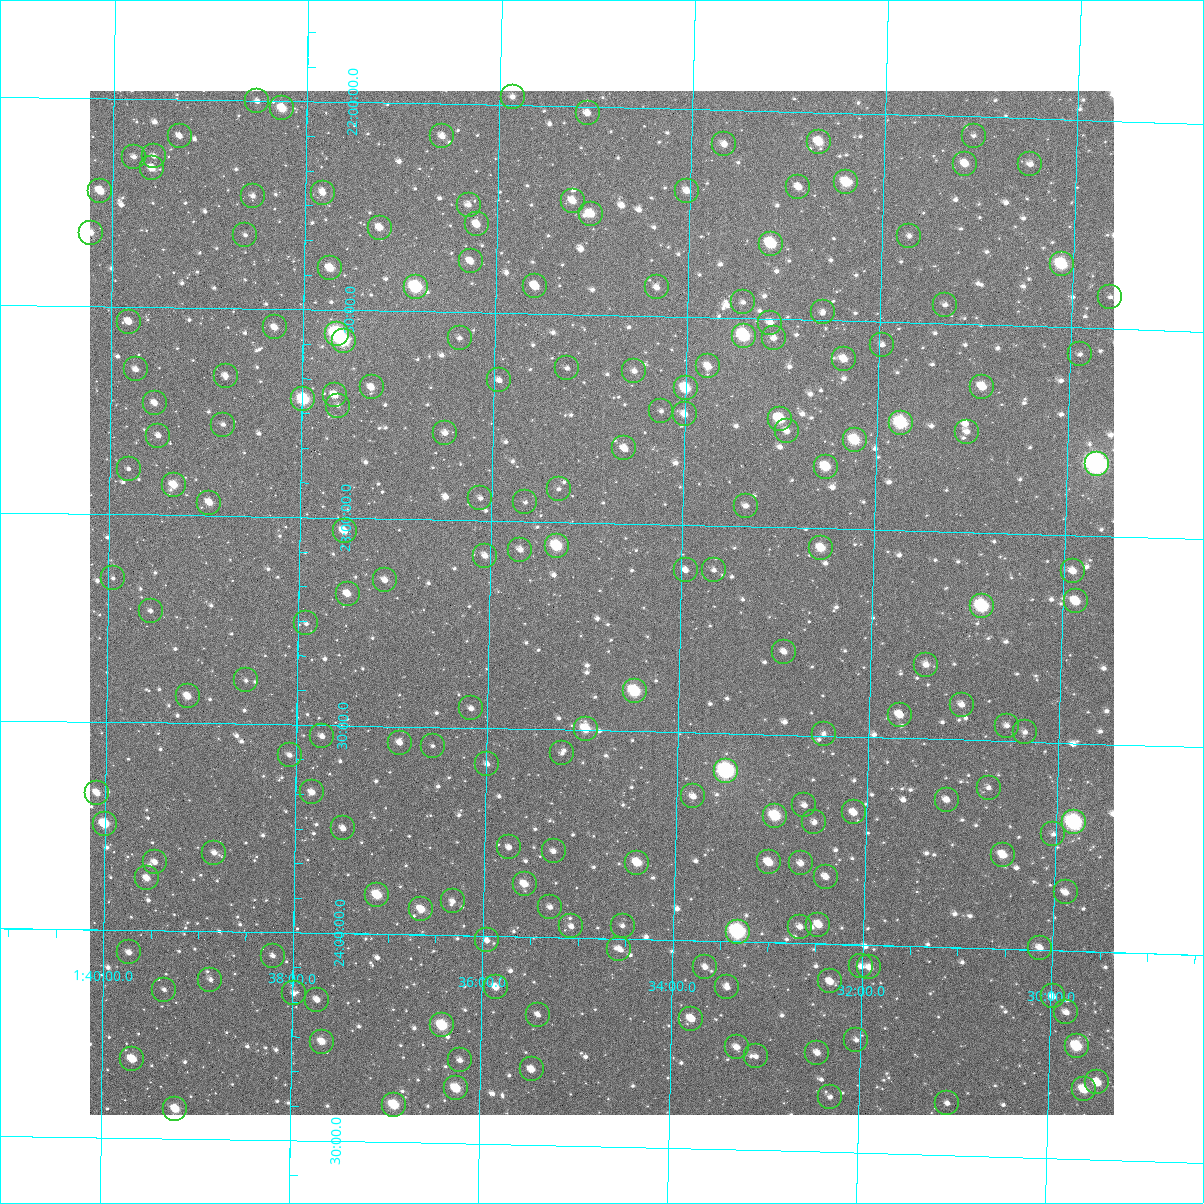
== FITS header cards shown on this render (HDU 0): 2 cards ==
NAXIS1  =                 1024
NAXIS2  =                 1024

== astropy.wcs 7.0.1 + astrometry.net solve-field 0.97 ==
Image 1024 x 1024 px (HDU 0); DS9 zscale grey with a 90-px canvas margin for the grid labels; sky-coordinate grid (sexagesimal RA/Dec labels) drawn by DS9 from the SOLVED WCS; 187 Tycho-2 reference stars matched to detected sources circled (green)
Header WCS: RA---TAN-SIP/DEC--TAN-SIP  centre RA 01:34:50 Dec +23:11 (23.71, +23.19 deg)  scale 8.66 arcsec/px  FOV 147.8' x 147.9'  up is +179 deg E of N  parity flipped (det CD > 0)
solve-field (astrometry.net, Tycho-2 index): VERIFIED the header's WCS against the Tycho-2 star catalogue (verified at 6 index scales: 19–187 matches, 0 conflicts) and refined it, rather than solving blind
Solved WCS: RA---TAN-SIP/DEC--TAN-SIP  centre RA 01:34:50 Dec +23:11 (23.71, +23.19 deg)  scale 8.66 arcsec/px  FOV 147.8' x 147.9'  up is +179 deg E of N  parity flipped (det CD > 0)
The solver's refit moves the header's centre by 0.53 arcsec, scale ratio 1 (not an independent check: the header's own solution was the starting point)
Tycho-2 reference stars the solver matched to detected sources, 187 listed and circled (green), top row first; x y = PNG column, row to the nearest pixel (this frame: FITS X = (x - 90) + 1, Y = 1024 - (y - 91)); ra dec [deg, ICRS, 3 dp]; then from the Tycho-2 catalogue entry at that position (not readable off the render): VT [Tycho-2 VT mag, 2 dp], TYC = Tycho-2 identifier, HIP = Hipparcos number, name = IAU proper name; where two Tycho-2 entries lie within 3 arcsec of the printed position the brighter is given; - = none
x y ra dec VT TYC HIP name
513 97 23.966 +21.980 11.82 1204-484-1 - -
257 101 24.628 +22.002 11.63 1211-1231-1 - -
282 108 24.563 +22.018 9.90 1211-1337-1 - -
588 113 23.771 +22.015 11.60 1204-559-1 - -
180 136 24.828 +22.088 11.53 1211-1381-1 - -
442 136 24.147 +22.078 11.84 1211-1239-1 - -
974 136 22.768 +22.045 12.86 1204-1075-1 - -
819 142 23.169 +22.071 10.02 1204-1019-1 - -
724 144 23.414 +22.082 11.06 1204-784-1 - -
154 156 24.895 +22.137 11.60 1211-1719-1 - -
134 157 24.946 +22.140 11.71 1211-1693-1 - -
965 164 22.788 +22.114 10.75 1204-463-1 - -
1030 164 22.619 +22.110 11.74 1204-645-1 - -
152 168 24.899 +22.166 10.55 1211-1678-1 - -
846 182 23.095 +22.167 9.59 1204-586-1 - -
798 187 23.219 +22.181 11.30 1204-801-1 - -
100 191 25.032 +22.223 10.25 1211-1602-1 - -
687 191 23.508 +22.197 10.87 1204-445-1 - -
323 193 24.454 +22.218 11.43 1211-1295-1 - -
253 196 24.636 +22.229 11.73 1211-1288-1 - -
573 201 23.805 +22.227 10.45 1204-681-1 - -
469 205 24.074 +22.241 11.46 1211-1217-1 - -
591 214 23.757 +22.257 10.13 1204-676-1 - -
477 224 24.053 +22.288 10.92 1211-1294-1 - -
380 228 24.305 +22.300 10.71 1211-1284-1 - -
91 233 25.055 +22.323 11.16 1211-1463-1 - -
245 235 24.654 +22.323 11.98 1211-1310-1 - -
909 236 22.928 +22.291 12.04 1204-739-1 - -
771 244 23.287 +22.319 9.23 1204-667-1 7227 -
471 261 24.067 +22.377 10.53 1211-1362-1 - -
1062 264 22.529 +22.348 8.90 1204-628-1 7001 -
330 268 24.431 +22.400 10.31 1211-1296-1 - -
535 286 23.898 +22.434 10.63 1204-831-1 - -
416 287 24.209 +22.442 8.53 1211-1286-1 7520 -
657 287 23.581 +22.431 11.32 1204-588-1 - -
1110 297 22.400 +22.424 12.48 1204-901-1 - -
743 302 23.356 +22.461 11.96 1204-1133-1 - -
945 305 22.830 +22.454 12.39 1204-1102-1 - -
823 312 23.147 +22.479 12.63 1204-930-1 - -
129 322 24.954 +22.536 11.19 1749-1765-1 - -
770 323 23.284 +22.509 11.19 1749-1546-1 - -
275 327 24.574 +22.545 11.23 1749-1042-1 - -
337 334 24.411 +22.557 7.83 1749-1478-1 7583 -
744 336 23.351 +22.542 8.72 1749-1736-1 - -
460 338 24.091 +22.563 12.24 1749-1341-1 - -
774 338 23.273 +22.546 11.45 1749-538-1 - -
344 341 24.393 +22.575 8.83 1749-1569-1 - -
882 345 22.991 +22.555 11.97 1749-1608-1 - -
1080 354 22.474 +22.564 11.71 1749-1213-1 - -
844 359 23.089 +22.592 10.43 1749-1525-1 - -
708 366 23.442 +22.618 10.55 1749-1442-1 - -
567 368 23.810 +22.629 12.01 1749-1567-1 - -
136 369 24.934 +22.651 11.66 1749-1819-1 - -
634 371 23.635 +22.633 11.81 1749-1573-1 - -
226 376 24.699 +22.663 11.66 1749-1445-1 - -
499 380 23.986 +22.662 11.52 1749-1463-1 - -
372 387 24.319 +22.685 11.02 1749-1466-1 - -
982 387 22.727 +22.649 10.36 1749-1495-1 - -
686 388 23.500 +22.671 9.44 1749-433-1 - -
335 395 24.414 +22.705 10.60 1749-1596-1 - -
303 399 24.496 +22.716 8.73 1749-1554-1 - -
155 403 24.884 +22.731 11.35 1749-1584-1 - -
338 406 24.406 +22.730 11.60 1749-971-1 - -
661 411 23.562 +22.728 12.08 1749-472-1 - -
685 414 23.501 +22.734 10.76 1749-1401-1 - -
780 419 23.252 +22.739 9.24 1749-866-1 - -
901 423 22.935 +22.741 8.36 1749-1730-1 7119 -
223 425 24.704 +22.780 12.24 1749-1727-1 - -
787 431 23.234 +22.768 11.30 1749-1058-1 - -
967 432 22.764 +22.758 11.47 1749-976-1 - -
445 433 24.125 +22.791 11.44 1749-936-1 - -
158 436 24.873 +22.809 11.74 1749-1648-1 - -
855 440 23.056 +22.785 9.23 1749-1001-1 - -
624 448 23.656 +22.820 10.92 1749-1515-1 - -
1097 464 22.422 +22.826 6.78 1749-1315-1 6966 -
826 467 23.129 +22.852 9.57 1749-1755-1 - -
129 469 24.949 +22.890 11.96 1749-1891-1 - -
174 485 24.831 +22.928 10.26 1749-1440-1 - -
559 489 23.826 +22.920 12.54 1749-1451-1 - -
480 498 24.029 +22.947 12.06 1749-1592-1 - -
525 502 23.912 +22.954 12.35 1749-1619-1 - -
209 503 24.737 +22.969 10.68 1749-887-1 - -
746 506 23.336 +22.951 11.43 1749-1235-1 - -
345 531 24.383 +23.033 10.46 1749-1588-1 7570 -
557 546 23.827 +23.058 8.98 1749-621-1 7390 -
821 548 23.136 +23.047 10.01 1749-1503-1 - -
520 550 23.922 +23.068 11.36 1749-1354-1 - -
485 556 24.014 +23.085 11.54 1749-1025-1 - -
686 570 23.489 +23.109 12.15 1749-1522-1 - -
714 570 23.415 +23.107 12.34 1749-929-1 - -
1073 571 22.476 +23.086 11.13 1749-919-1 - -
113 578 24.986 +23.154 12.20 1749-1841-1 - -
385 580 24.275 +23.148 11.70 1749-1636-1 - -
348 594 24.371 +23.183 10.68 1749-1541-1 - -
1076 601 22.466 +23.158 9.85 1749-266-1 - -
982 606 22.711 +23.177 8.35 1749-911-1 7048 -
151 611 24.886 +23.231 12.68 1749-1303-1 - -
306 623 24.479 +23.256 12.65 1749-1172-1 - -
784 652 23.226 +23.299 11.50 1749-1632-1 - -
926 665 22.853 +23.322 11.47 1749-1671-1 - -
246 680 24.634 +23.395 12.58 1749-1216-1 - -
635 691 23.615 +23.403 8.68 1749-769-1 - -
188 696 24.786 +23.435 10.44 1749-1511-1 - -
962 705 22.757 +23.415 11.22 1749-1563-1 - -
471 708 24.043 +23.453 11.78 1749-1610-1 - -
900 715 22.919 +23.443 10.46 1749-1685-1 - -
1007 726 22.637 +23.463 11.60 1749-247-1 - -
586 729 23.740 +23.496 9.62 1749-1575-1 - -
1025 732 22.589 +23.477 11.63 1749-1090-1 - -
824 734 23.117 +23.494 11.85 1749-1077-1 - -
322 736 24.432 +23.527 12.05 1749-1699-1 - -
400 743 24.228 +23.538 11.37 1749-1729-1 - -
433 746 24.142 +23.545 12.78 1749-1406-1 - -
562 753 23.802 +23.557 13.43 1749-1618-1 - -
290 755 24.517 +23.573 12.13 1749-1362-1 - -
487 764 23.998 +23.586 11.98 1749-1661-1 - -
726 771 23.370 +23.590 7.46 1749-1639-1 7255 -
989 788 22.680 +23.613 11.96 1749-139-1 - -
312 792 24.456 +23.662 11.24 1749-511-1 - -
97 793 25.021 +23.671 10.67 1749-1868-1 - -
693 796 23.455 +23.653 11.44 1749-610-1 - -
947 800 22.790 +23.645 11.13 1749-347-1 - -
804 805 23.163 +23.667 12.02 1749-310-1 - -
854 812 23.032 +23.682 10.70 1749-772-1 - -
775 816 23.240 +23.696 9.13 1749-858-1 7217 -
814 822 23.135 +23.708 11.64 1749-540-1 - -
1074 822 22.453 +23.690 7.70 1749-1634-1 6975 -
105 824 24.999 +23.745 9.52 1749-1917-1 7768 -
343 828 24.373 +23.747 11.46 1749-491-1 - -
1053 834 22.507 +23.720 12.58 1749-1030-1 - -
509 847 23.936 +23.785 11.52 1749-792-1 - -
554 851 23.819 +23.792 11.77 1749-1265-1 - -
214 853 24.710 +23.811 11.56 1749-467-1 - -
1003 855 22.637 +23.774 10.05 1749-1280-1 - -
155 862 24.867 +23.836 11.42 1749-830-1 - -
769 862 23.252 +23.807 10.06 1749-1131-1 - -
637 863 23.598 +23.815 9.77 1749-380-1 - -
801 863 23.168 +23.808 10.89 1749-674-1 - -
826 877 23.101 +23.838 11.10 1749-1102-1 - -
147 878 24.887 +23.874 10.90 1749-145-1 - -
525 884 23.893 +23.873 10.27 1749-1366-1 - -
1066 892 22.470 +23.860 11.06 1749-1629-1 - -
377 895 24.280 +23.906 9.63 1749-462-1 - -
453 901 24.081 +23.918 11.44 1749-1672-1 - -
550 907 23.825 +23.927 11.60 1749-494-1 - -
421 909 24.164 +23.939 10.33 1749-1537-1 - -
818 925 23.118 +23.954 10.46 1749-206-1 - -
571 926 23.768 +23.972 12.07 1749-355-1 - -
623 926 23.633 +23.968 12.20 1749-641-1 - -
800 927 23.165 +23.961 11.62 1749-478-1 - -
738 932 23.329 +23.976 7.70 1749-1402-1 7244 -
487 940 23.989 +24.010 11.62 1749-282-1 - -
1040 948 22.532 +23.995 10.85 1749-174-1 - -
619 949 23.641 +24.024 11.57 1749-1304-1 - -
129 952 24.931 +24.054 11.24 1749-1804-1 - -
273 956 24.552 +24.057 11.76 1749-220-1 - -
861 966 23.003 +24.052 11.53 1749-219-1 - -
705 967 23.413 +24.062 12.06 1749-758-1 - -
869 967 22.980 +24.054 10.99 1749-1399-1 - -
210 980 24.716 +24.116 11.56 1749-391-1 - -
830 981 23.083 +24.090 11.01 1749-407-1 - -
496 987 23.963 +24.122 10.64 1749-1308-1 - -
727 987 23.353 +24.111 11.69 1749-1345-1 - -
164 990 24.838 +24.142 11.80 1749-655-1 - -
294 993 24.496 +24.146 12.07 1749-506-1 - -
1053 996 22.496 +24.111 11.31 1749-1082-1 - -
317 1000 24.433 +24.160 11.04 1749-939-1 - -
1066 1012 22.459 +24.148 11.32 1749-238-1 - -
538 1015 23.850 +24.187 12.09 1749-747-1 - -
691 1019 23.446 +24.188 10.48 1749-597-1 - -
442 1025 24.103 +24.217 8.89 1749-1334-1 7487 -
856 1040 23.010 +24.229 12.28 1749-335-1 - -
322 1042 24.419 +24.261 10.25 1749-862-1 - -
1077 1046 22.428 +24.228 9.13 1749-1249-1 6970 -
737 1047 23.325 +24.254 11.10 1749-440-1 - -
817 1053 23.112 +24.262 11.27 1749-1177-1 - -
756 1056 23.273 +24.275 11.76 1749-148-1 - -
132 1059 24.919 +24.309 9.73 1749-635-1 - -
460 1060 24.054 +24.300 11.60 1749-678-1 - -
532 1069 23.865 +24.318 10.78 1749-598-1 - -
1097 1082 22.371 +24.314 10.22 1749-1505-1 - -
456 1088 24.062 +24.368 9.36 1749-933-1 - -
1084 1089 22.406 +24.332 9.81 1749-147-1 - -
830 1097 23.075 +24.368 12.07 1749-1319-1 - -
947 1103 22.765 +24.375 12.20 1749-802-1 - -
394 1105 24.226 +24.410 9.18 1749-978-1 - -
175 1109 24.803 +24.429 9.56 1749-356-1 - -